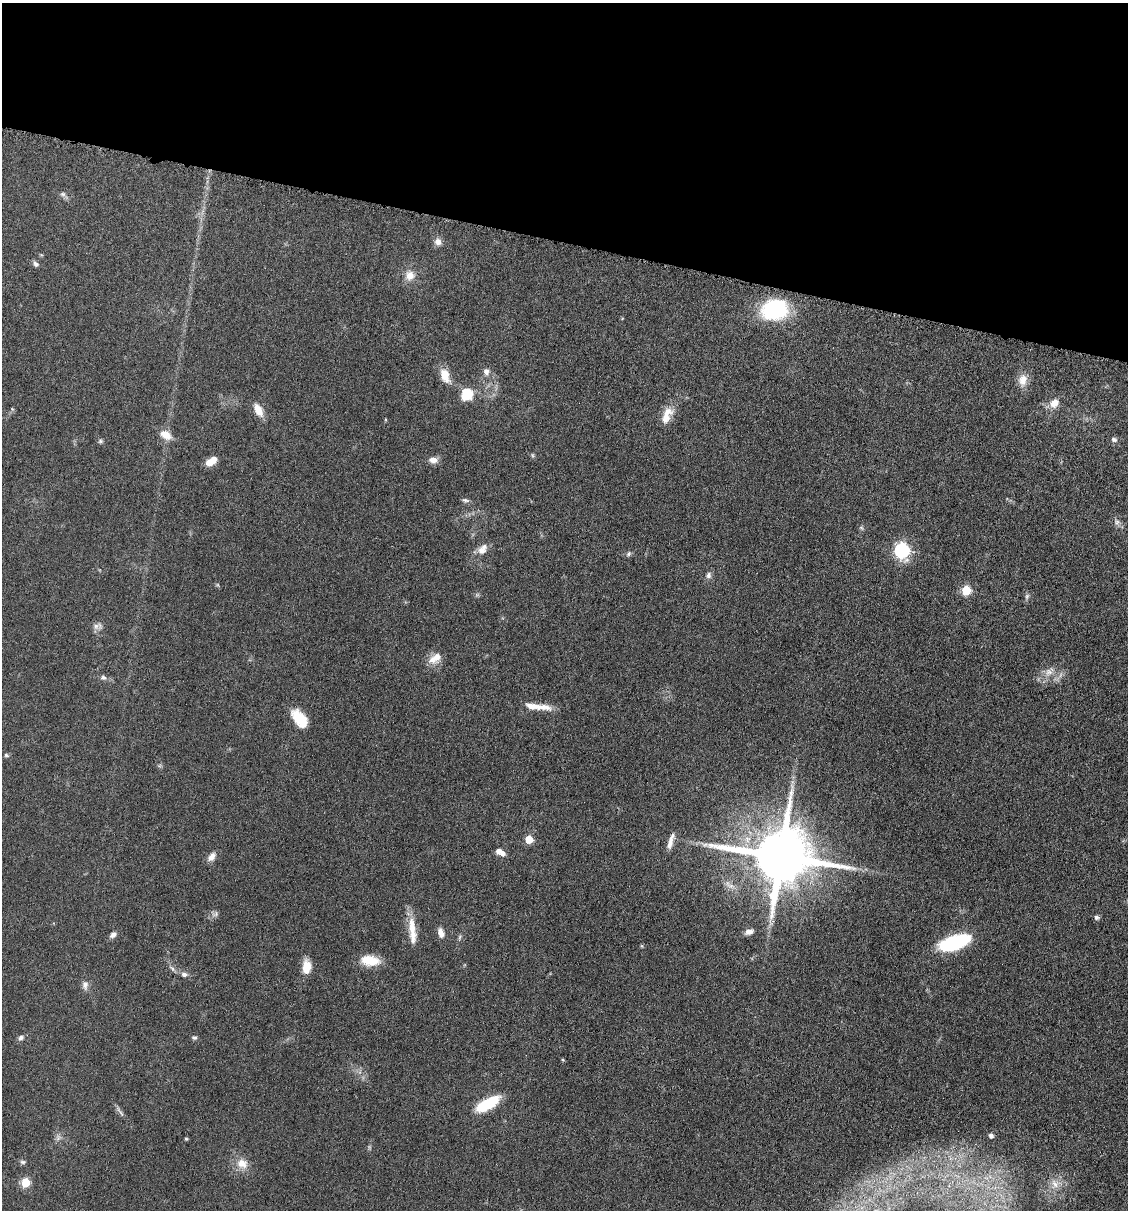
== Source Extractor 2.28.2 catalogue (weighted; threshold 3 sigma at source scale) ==
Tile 2 of 4 x 4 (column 2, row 1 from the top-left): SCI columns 1242-2367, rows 3626-4833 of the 4852 x 4836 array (HDU 1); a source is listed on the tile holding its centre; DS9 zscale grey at full resolution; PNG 1130 x 1212 px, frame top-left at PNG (2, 3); no overlay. Shown black and unused: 20% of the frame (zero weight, under 4 of 8 exposures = <1% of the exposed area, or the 3 px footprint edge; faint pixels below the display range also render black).
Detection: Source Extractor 2.28.2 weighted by HDU 2 'WHT'; one run over the whole footprint, this tile lists its part. Background 0.0485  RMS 0.004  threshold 0.0163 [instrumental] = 3 sigma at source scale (4.09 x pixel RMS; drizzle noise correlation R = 1.36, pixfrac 0.8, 0.05/0.05 arcsec/px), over >= 5 px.
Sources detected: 65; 3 inside a brighter listed object's ellipse — not listed separately; the other 62 listed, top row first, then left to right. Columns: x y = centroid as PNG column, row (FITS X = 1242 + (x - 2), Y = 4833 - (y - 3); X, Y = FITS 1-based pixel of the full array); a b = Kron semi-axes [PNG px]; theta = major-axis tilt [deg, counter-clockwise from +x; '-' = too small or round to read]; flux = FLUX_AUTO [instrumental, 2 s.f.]
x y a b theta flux
63 194 7 6 - 0.92
438 242 10 9 - 2.1
36 264 8 7 - 0.96
410 275 12 12 - 3.9
775 310 22 17 13 41
486 372 10 7 -75 1.8
445 376 19 11 -69 5.1
1023 380 16 11 84 3.9
467 394 15 13 50 7.8
1054 403 11 9 46 3.8
258 410 17 8 -63 4.3
667 415 25 11 66 5.7
166 435 15 10 -32 4
1114 439 9 6 -24 1
100 441 6 5 - 0.62
532 455 6 4 -71 0.49
433 460 11 7 -5 2.6
211 461 12 7 32 5.1
465 500 9 5 -15 0.91
1117 522 8 6 74 1.2
861 528 7 5 -31 0.63
482 549 15 10 53 3.5
902 550 8 7 - 53
629 554 8 5 43 0.81
709 575 9 7 78 1.3
966 590 6 6 - 13
1027 596 9 5 64 0.86
96 626 11 8 13 1.7
435 658 20 11 34 4.1
1049 672 11 10 - 3
103 678 8 7 - 1.1
533 706 35 8 -8 4.9
300 719 22 12 -52 9.1
6 755 6 5 - 0.67
529 839 6 6 - 6.5
670 843 18 7 73 2.8
502 853 8 6 -41 1.9
781 856 18 16 -4 2800
212 857 13 8 53 2.2
216 914 9 6 52 1.1
1097 917 7 6 - 0.91
412 926 31 9 -83 6.6
749 932 10 6 12 2
441 933 12 7 -75 2.4
113 935 9 6 48 1.5
459 937 8 4 81 0.64
954 943 33 14 19 27
370 960 22 12 -7 7.7
306 967 15 9 87 5.5
172 968 9 4 -48 0.93
184 974 8 7 - 1.4
85 985 12 8 -87 1.9
21 1038 8 6 33 1.1
194 1038 7 5 6 0.74
488 1104 26 10 30 17
121 1113 11 3 -61 0.93
991 1135 5 5 - 1.2
186 1139 5 4 - 0.41
23 1162 8 5 -10 0.78
242 1163 16 13 -28 4.8
25 1182 6 6 - 11
1055 1184 14 11 -58 3.9